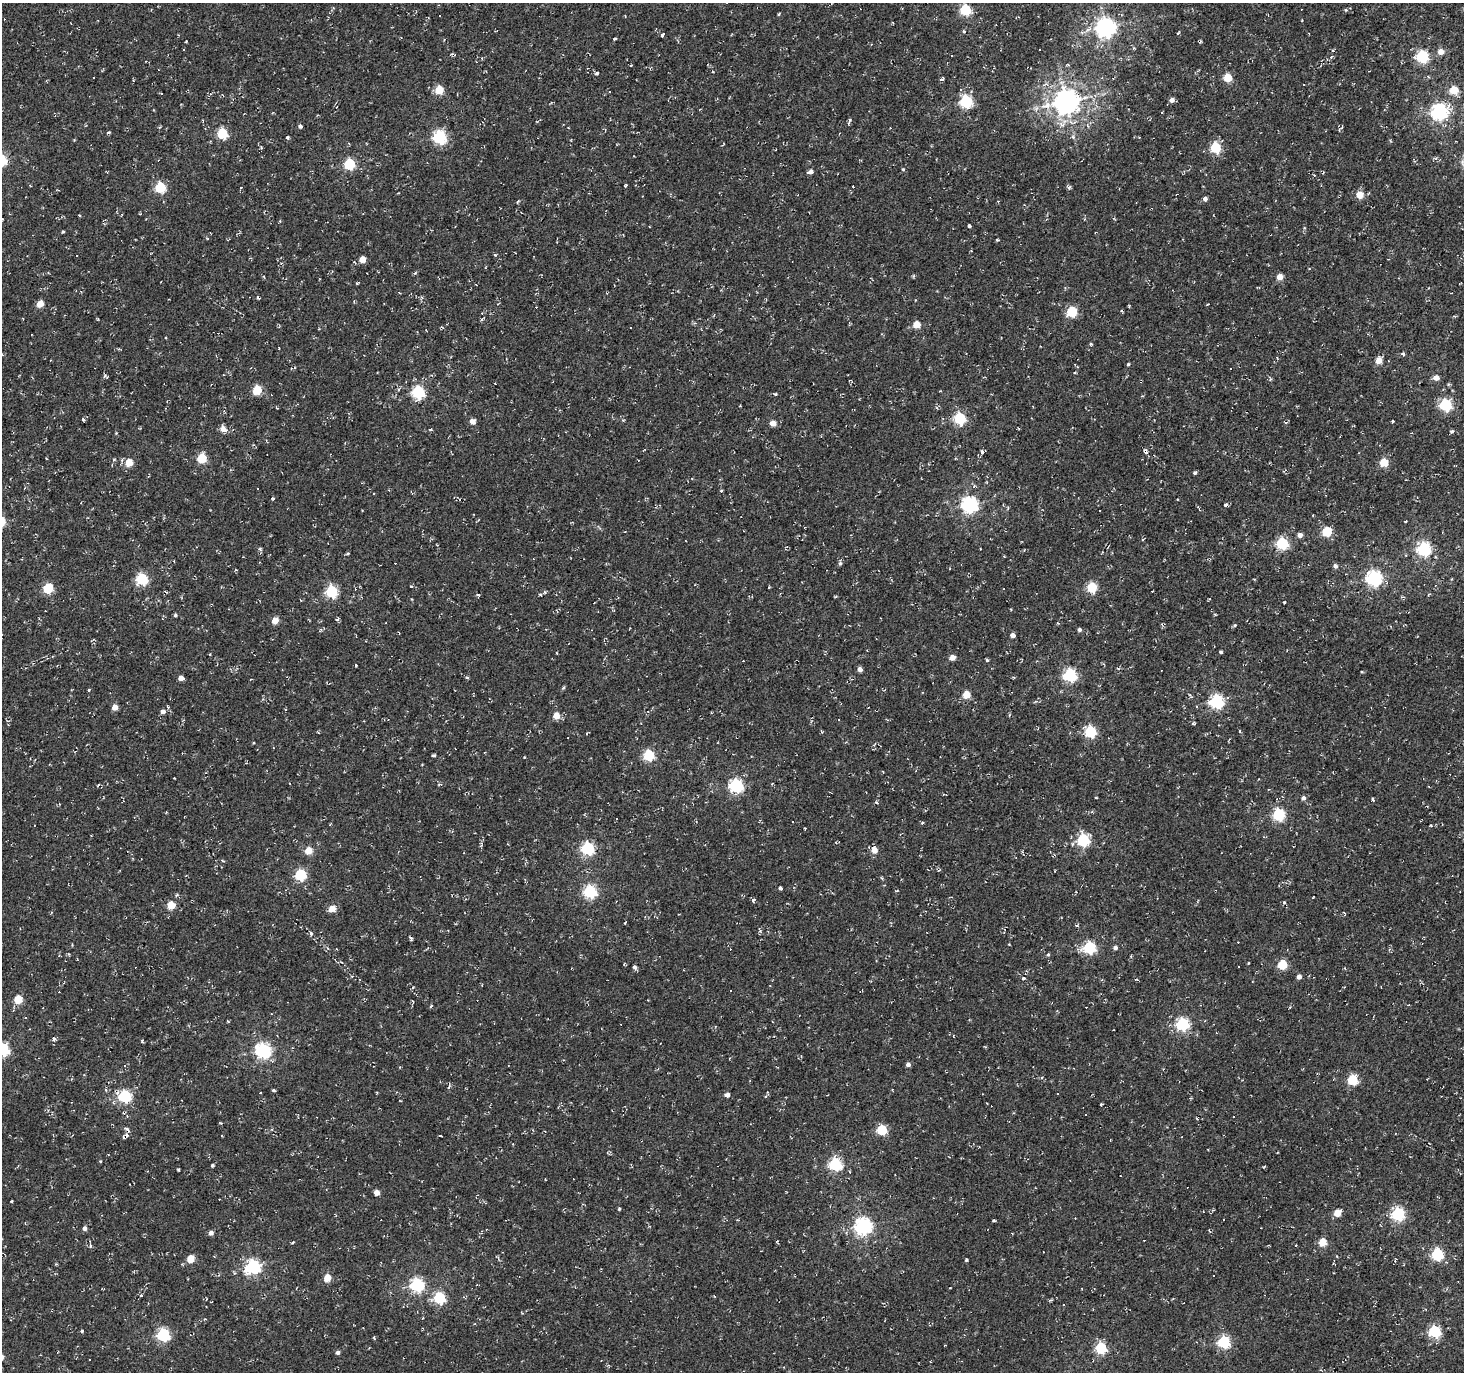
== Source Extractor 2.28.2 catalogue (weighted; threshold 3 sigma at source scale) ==
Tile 10 of 4 x 4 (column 2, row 3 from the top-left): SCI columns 1463-2924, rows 1561-2930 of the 5853 x 5930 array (HDU 1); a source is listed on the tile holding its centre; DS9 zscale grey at full resolution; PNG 1466 x 1374 px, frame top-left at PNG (2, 3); no overlay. Shown black and unused: <1% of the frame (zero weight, under 2 of 3 exposures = <1% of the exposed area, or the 3 px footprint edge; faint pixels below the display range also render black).
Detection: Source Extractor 2.28.2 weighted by HDU 2 'WHT'; one run over the whole footprint, this tile lists its part. Background -0.00138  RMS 0.0027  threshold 0.012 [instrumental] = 3 sigma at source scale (4.5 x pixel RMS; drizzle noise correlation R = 1.50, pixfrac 1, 0.0396/0.0396 arcsec/px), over >= 5 px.
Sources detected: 299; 56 cosmic-ray / hot-pixel residue — not listed; the other 243 listed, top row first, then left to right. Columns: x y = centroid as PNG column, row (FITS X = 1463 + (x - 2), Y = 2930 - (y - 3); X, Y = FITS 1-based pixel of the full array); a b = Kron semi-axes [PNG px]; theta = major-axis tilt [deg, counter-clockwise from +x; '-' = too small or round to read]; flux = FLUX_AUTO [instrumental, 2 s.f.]
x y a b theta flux
965 10 5 5 - 24
1346 10 4 4 - 0.33
779 14 5 3 - 0.26
1106 27 7 7 - 160
964 31 5 4 - 0.34
1178 33 5 3 - 0.26
662 35 4 3 - 1.8
615 39 5 2 - 0.33
186 41 3 2 - 0.27
1134 48 6 3 -71 0.29
183 50 3 3 - 0.56
1333 50 3 3 - 0.35
1441 51 5 4 - 3.3
951 56 3 3 - 1.5
1422 56 6 5 - 34
1331 57 5 4 - 0.35
631 65 4 2 - 0.21
597 73 5 4 - 0.58
1227 78 5 5 - 9.5
942 79 5 3 - 0.54
960 89 4 4 - 0.3
439 90 5 5 - 10
1454 90 5 5 - 8.4
610 92 3 2 - 0.24
162 93 3 3 - 0.66
1172 100 5 5 - 1.6
966 101 6 6 - 38
1066 101 8 7 - 320
1439 112 7 7 - 86
1162 113 3 2 - 0.28
300 126 4 4 - 0.84
1088 126 6 3 -70 0.32
222 133 5 5 - 19
440 137 6 6 - 46
1073 137 6 4 -47 0.42
1139 137 4 3 - 0.19
287 138 4 3 - 0.52
1216 148 5 5 - 21
1436 158 6 4 72 0.39
349 164 5 5 - 24
903 169 4 4 - 0.3
810 172 5 4 - 1.3
625 186 4 3 - 1.1
160 187 5 5 - 22
1069 188 5 4 - 0.51
1359 195 5 4 - 5.9
1205 199 4 4 - 1
998 201 3 2 - 0.35
80 216 3 3 - 0.29
969 226 3 3 - 0.44
1304 228 5 3 - 0.29
63 232 3 3 - 0.34
997 240 3 3 - 0.36
362 259 4 4 - 4.6
1280 277 4 4 - 3.3
357 283 5 2 - 0.24
40 304 5 4 - 4.9
1129 306 3 3 - 0.29
1072 311 5 5 - 20
98 319 4 3 - 0.23
917 324 5 5 - 5.9
630 327 3 3 - 0.52
1090 344 4 3 - 0.35
1403 354 5 4 - 0.42
1379 360 4 4 - 4.2
1128 364 4 3 - 0.34
104 376 5 3 - 0.4
1436 378 5 4 - 2.2
257 390 5 5 - 13
418 392 6 5 - 39
775 394 4 4 - 0.29
1445 405 6 5 - 35
960 418 6 5 - 31
82 420 3 3 - 2.3
472 421 5 4 - 2.2
1393 421 3 3 - 0.45
773 423 4 4 - 3.6
223 429 6 6 - 2.1
430 429 5 3 - 0.3
1451 432 6 4 5 0.5
1145 451 8 4 -57 0.68
982 452 6 4 71 0.89
202 458 5 5 - 14
114 460 4 4 - 0.35
129 462 5 5 - 6.4
1384 462 5 5 - 10
1195 473 4 4 - 0.5
257 488 3 3 - 0.58
721 491 4 4 - 0.27
374 493 3 3 - 2.1
273 499 4 3 - 0.33
969 504 6 6 - 88
1225 505 6 4 44 0.57
1099 511 3 3 - 0.43
1405 522 3 2 - 0.2
1327 531 5 5 - 15
1300 535 4 4 - 1.7
1282 543 5 5 - 36
260 549 5 4 - 0.46
1424 549 6 6 - 49
348 553 5 3 - 0.32
840 563 6 5 - 0.57
1335 566 5 5 - 0.75
1374 578 6 6 - 75
142 579 6 5 - 29
411 586 4 2 - 0.25
1092 587 5 5 - 18
48 588 5 5 - 17
331 591 6 5 - 31
478 595 4 3 - 0.45
540 595 5 3 - 0.31
836 596 4 3 - 0.27
1011 609 4 2 - 0.18
1215 614 4 3 - 0.25
175 615 4 4 - 0.43
337 619 6 4 21 0.39
275 620 5 4 - 4.8
386 623 2 2 - 0.22
1058 623 4 3 - 0.3
1235 625 5 4 - 0.3
1079 630 4 4 - 0.76
1013 635 4 4 - 1.6
1221 652 3 3 - 0.43
952 657 4 4 - 3
987 660 4 3 - 0.43
356 665 3 2 - 0.27
860 669 4 4 - 1.4
1070 675 6 6 - 43
181 678 4 4 - 2
467 678 5 3 - 0.38
563 688 5 4 - 0.36
966 695 5 5 - 7
1190 695 4 4 - 0.4
1217 701 6 6 - 53
1197 706 3 3 - 0.89
115 707 4 4 - 3
163 711 5 5 - 1.2
556 716 5 4 - 4.7
1194 724 6 2 -3 0.25
1240 731 5 3 - 0.2
1090 732 6 5 - 28
587 733 4 3 - 0.24
273 748 3 2 - 0.3
434 755 4 3 - 0.46
649 755 5 5 - 24
883 772 3 2 - 0.25
439 784 5 3 - 0.29
98 785 4 2 - 0.26
736 785 6 6 - 46
1096 798 3 3 - 0.44
1303 798 5 4 - 0.93
1372 799 5 3 - 0.38
1279 814 6 6 - 31
792 821 3 3 - 0.51
922 823 4 3 - 0.29
34 825 3 2 - 0.19
1083 840 6 6 - 34
588 848 6 6 - 42
874 850 5 5 - 3.2
308 851 5 5 - 6
300 875 6 5 - 28
882 878 5 3 - 0.28
780 888 4 4 - 0.49
897 890 4 3 - 0.23
590 891 6 6 - 38
177 895 5 4 - 0.36
753 900 5 4 - 0.54
1284 902 4 4 - 0.39
171 905 5 5 - 6.2
332 908 5 4 - 5.1
625 923 3 2 - 0.23
1076 925 3 3 - 0.72
760 930 7 4 -51 0.42
311 933 6 4 -69 0.49
1089 947 6 5 - 37
1115 947 4 4 - 0.9
1048 954 4 4 - 0.33
624 964 4 4 - 0.27
1282 964 5 5 - 14
635 967 5 4 - 0.76
1299 977 4 4 - 1.6
1024 978 5 4 - 0.36
730 991 3 3 - 0.64
18 999 5 5 - 8.7
431 1006 5 3 - 0.33
1290 1007 3 2 - 0.25
228 1021 4 3 - 0.24
1182 1024 6 6 - 44
54 1039 4 4 - 0.57
142 1041 4 3 - 0.39
2 1049 6 6 - 46
263 1050 6 6 - 70
908 1064 5 5 - 0.82
125 1065 3 3 - 0.35
1041 1078 4 3 - 0.32
1352 1080 5 5 - 19
449 1086 8 3 58 0.38
273 1090 4 4 - 0.35
727 1095 4 4 - 1.4
124 1096 6 6 - 41
1101 1104 4 3 - 0.28
1086 1114 3 3 - 0.47
1233 1116 2 2 - 0.23
1197 1119 3 3 - 0.32
882 1130 5 5 - 15
440 1135 3 3 - 1.4
125 1137 9 4 48 0.94
1182 1137 2 2 - 0.21
100 1161 4 4 - 0.23
835 1164 6 5 - 46
212 1165 3 3 - 0.43
179 1169 3 3 - 0.58
377 1192 4 4 - 2.6
619 1209 4 3 - 0.34
1337 1213 5 4 - 5.6
1398 1214 6 5 - 46
1224 1220 3 3 - 0.57
863 1226 6 6 - 100
85 1228 4 4 - 1.2
211 1233 4 4 - 1.2
293 1242 4 3 - 0.31
1322 1242 5 5 - 7.6
90 1245 5 3 - 0.35
1296 1246 3 3 - 0.63
1437 1254 6 5 - 34
191 1259 5 5 - 6.9
966 1260 3 3 - 0.45
56 1264 4 3 - 0.27
253 1266 6 6 - 58
327 1278 5 4 - 5.7
417 1285 6 6 - 49
142 1295 3 3 - 2.1
439 1298 6 5 - 30
1064 1304 3 3 - 0.79
205 1319 4 4 - 0.23
82 1331 4 4 - 0.32
1434 1331 5 5 - 35
163 1335 6 6 - 45
374 1338 5 3 - 0.26
1224 1342 6 5 - 33
1101 1348 5 5 - 27
337 1352 4 4 - 0.82
601 1360 2 2 - 0.21
Overlapping masked pixels (flux is a lower limit): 2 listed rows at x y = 1145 451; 125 1137
Isophote crosses this tile's border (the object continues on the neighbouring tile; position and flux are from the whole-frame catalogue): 1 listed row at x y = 2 1049
Unlisted compact peaks at least as high as the median listed source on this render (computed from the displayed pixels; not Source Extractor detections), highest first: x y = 850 120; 1284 602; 495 255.